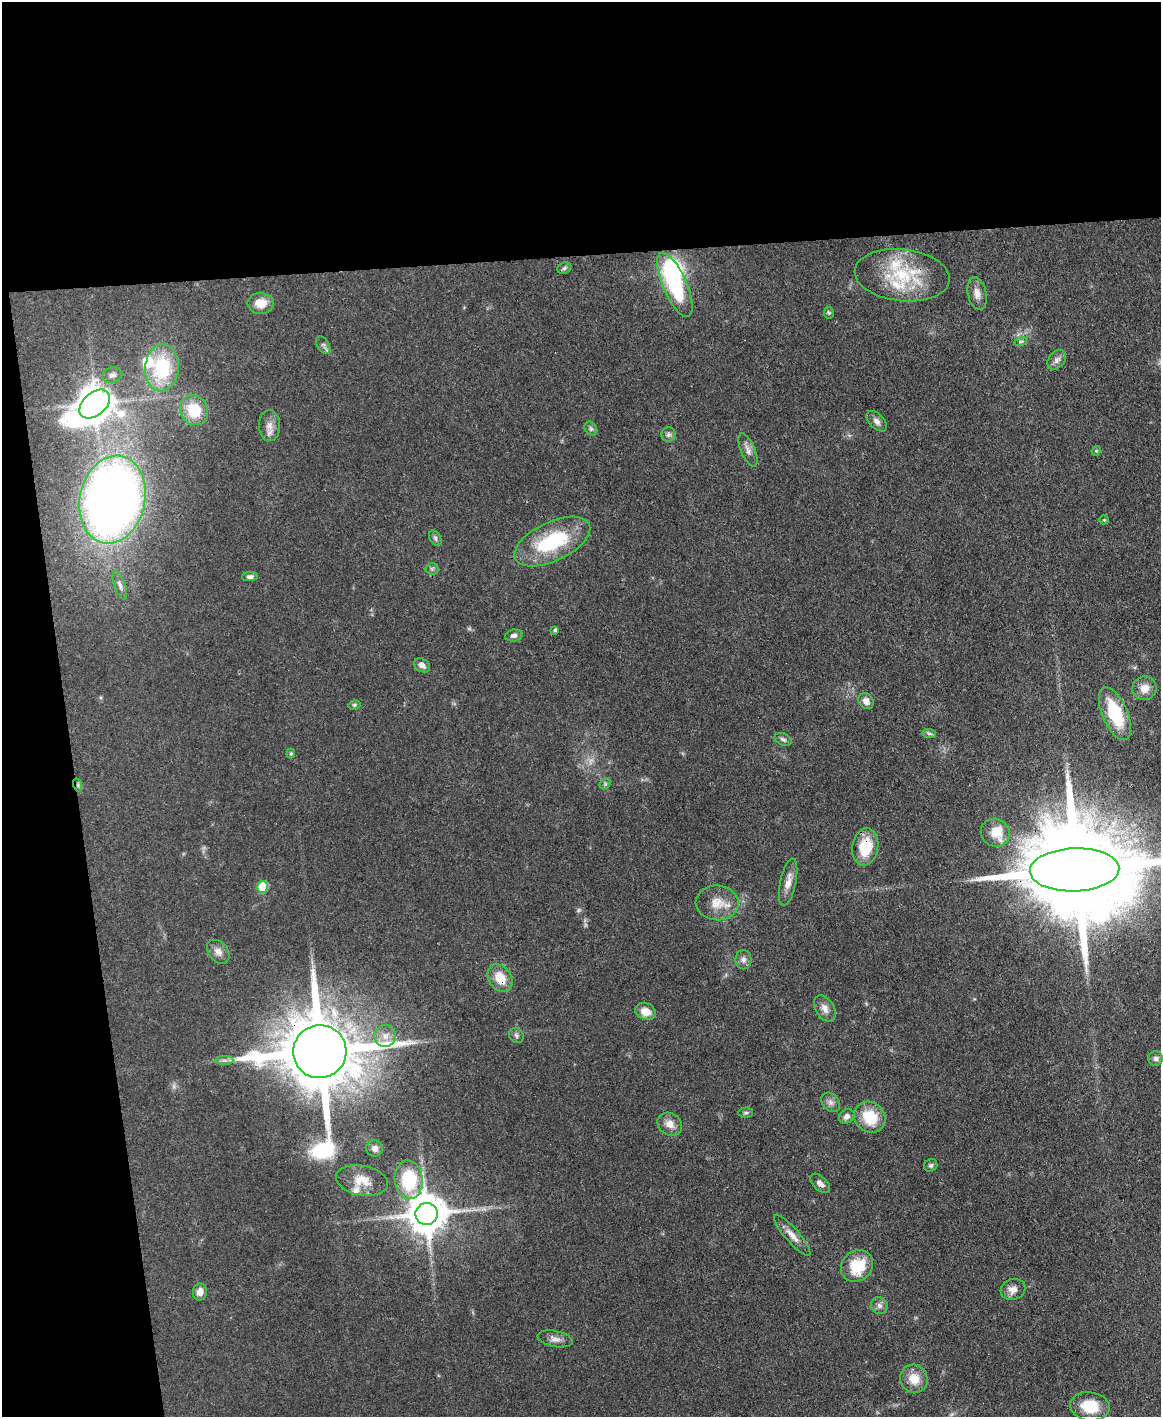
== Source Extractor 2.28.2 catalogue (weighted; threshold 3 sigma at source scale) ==
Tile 1 of 4 x 3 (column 1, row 1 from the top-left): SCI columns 1-1159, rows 3073-4487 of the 4691 x 4623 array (HDU 1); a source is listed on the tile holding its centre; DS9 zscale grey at full resolution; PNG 1163 x 1419 px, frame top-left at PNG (2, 2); each listed source drawn as its Kron ellipse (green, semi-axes under 4 px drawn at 4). Shown black and unused: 24% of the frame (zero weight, under 3 of 4 exposures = <1% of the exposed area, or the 3 px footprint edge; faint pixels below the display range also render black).
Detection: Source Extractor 2.28.2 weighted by HDU 2 'WHT'; one run over the whole footprint, this tile lists its part. Background 0.0795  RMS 0.0056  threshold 0.0253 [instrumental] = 3 sigma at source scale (4.5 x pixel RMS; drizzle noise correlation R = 1.50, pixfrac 1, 0.05/0.05 arcsec/px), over >= 5 px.
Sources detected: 80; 1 too faint to see at this stretch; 1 inside a brighter object's white glare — neither listed nor drawn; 5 inside a brighter listed object's ellipse — not listed separately; the other 73 listed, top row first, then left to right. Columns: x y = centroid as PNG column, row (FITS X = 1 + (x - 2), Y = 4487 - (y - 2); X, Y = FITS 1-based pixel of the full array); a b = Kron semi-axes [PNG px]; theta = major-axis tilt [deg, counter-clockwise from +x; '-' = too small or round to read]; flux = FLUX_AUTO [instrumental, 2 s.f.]
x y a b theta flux
564 268 7 5 22 1.2
902 275 48 26 -6 38
675 285 35 12 -67 61
977 293 16 9 -77 4.8
261 303 13 10 -1 8.2
829 313 6 5 - 0.78
1021 341 6 4 18 0.92
323 345 9 6 -57 1.6
1057 360 11 8 50 2.8
162 368 24 17 84 38
112 375 10 7 15 2.4
95 404 17 11 41 1100
194 410 15 14 - 18
877 421 12 7 -45 2.6
269 426 15 10 -89 4.7
591 429 7 5 -55 1.3
668 435 7 7 - 1.7
748 450 18 7 -67 3.4
1096 451 5 4 - 0.54
112 499 44 32 77 450
1104 520 4 4 - 0.58
435 538 8 5 -61 1.3
552 542 41 19 26 43
432 569 6 6 - 1.1
250 577 8 4 6 1.7
120 585 15 5 -70 2.3
555 630 4 3 - 0.81
514 636 9 6 8 1.8
422 665 8 6 -30 2.7
1144 688 12 12 - 5.7
866 701 8 7 - 3.3
354 705 6 4 14 0.93
1115 714 28 12 -67 28
929 733 7 4 -1 1.1
783 739 9 6 -26 1.6
291 754 5 4 - 0.83
605 784 6 4 46 0.9
78 785 7 4 -72 1
995 833 15 13 -32 8.8
865 847 19 13 81 18
1074 870 45 21 2 20000
788 882 24 8 78 5.4
263 887 5 5 - 24
717 903 21 17 -4 10
218 952 13 9 -50 3.9
743 960 9 8 - 2.5
500 978 15 11 -57 10
825 1008 14 9 -58 4.2
645 1011 11 8 -23 6.5
516 1035 8 7 - 1.4
385 1036 11 10 - 4.5
320 1052 26 26 - 9300
1156 1059 7 7 - 1.8
224 1060 9 4 -1 1.7
831 1102 11 8 -49 2.6
746 1113 7 5 2 1.1
847 1116 8 6 33 2.7
870 1117 16 14 -43 18
670 1124 13 11 -34 4.8
375 1148 8 8 - 2.8
931 1165 7 6 - 1.3
362 1180 26 14 -11 9.6
409 1180 19 14 -84 31
820 1183 12 7 -43 2.8
427 1214 11 11 - 1700
792 1235 26 7 -49 5.1
857 1266 17 15 42 19
1013 1289 12 10 18 4.5
200 1292 8 7 - 4.2
879 1306 9 8 - 2.3
555 1339 18 8 -11 3.5
914 1379 14 13 - 8.9
1090 1406 20 14 -8 17
Overlapping masked pixels (flux is a lower limit): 7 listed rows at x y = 902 275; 78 785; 865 847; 1074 870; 500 978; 320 1052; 427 1214
Isophote crosses this tile's border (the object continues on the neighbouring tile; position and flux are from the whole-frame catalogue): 1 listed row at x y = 1074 870